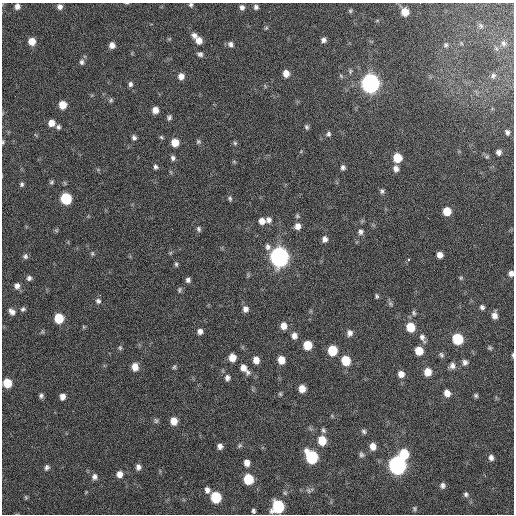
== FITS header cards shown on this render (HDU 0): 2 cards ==
NAXIS1  =                  512 / Axis length
NAXIS2  =                  512 / Axis length

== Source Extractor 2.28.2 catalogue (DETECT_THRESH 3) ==
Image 512 x 512 px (HDU 0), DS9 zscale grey, 1 PNG px = 1 image px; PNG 516 x 516 px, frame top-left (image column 1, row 512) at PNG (2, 3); no overlay
Background 27.6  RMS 4.6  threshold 13.7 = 3 sigma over >= 5 px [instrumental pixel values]
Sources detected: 149; all 149 listed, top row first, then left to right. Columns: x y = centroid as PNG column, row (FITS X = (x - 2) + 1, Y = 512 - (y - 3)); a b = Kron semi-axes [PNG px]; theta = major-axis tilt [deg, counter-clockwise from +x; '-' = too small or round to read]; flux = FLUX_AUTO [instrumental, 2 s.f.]
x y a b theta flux
127 3 5 2 - 250
191 5 5 5 - 570
17 6 6 5 - 1400
60 7 7 6 - 1200
242 7 7 6 - 1000
256 7 5 5 - 850
350 11 5 5 - 430
405 12 7 6 - 4200
481 26 7 6 - 590
266 28 6 4 44 370
194 35 8 6 -46 1400
169 39 6 4 18 320
199 40 7 6 - 2500
324 40 5 5 - 1100
32 41 6 6 - 3600
503 43 8 6 -46 810
231 44 8 6 -48 1100
112 45 6 6 - 1600
446 45 7 6 - 690
200 54 7 5 -27 840
82 62 7 6 - 890
350 71 7 5 71 550
286 73 7 6 - 2600
493 75 7 6 - 660
181 76 7 6 - 1900
370 83 8 8 - 180000
130 84 7 6 - 850
111 100 6 6 - 530
62 105 6 6 - 4500
155 110 6 6 - 2100
169 117 6 5 - 720
51 123 7 6 - 2500
58 127 6 5 - 740
307 127 6 5 - 620
507 132 5 4 - 680
328 134 7 6 - 760
161 137 6 4 -37 440
134 138 6 5 - 800
198 141 6 6 - 580
3 142 6 4 81 400
175 143 7 6 - 4300
235 143 5 5 - 500
499 152 5 5 - 1100
173 158 7 6 - 870
397 158 7 7 - 6800
234 162 6 4 -19 330
155 167 6 5 - 700
343 167 6 5 - 810
396 169 8 7 - 1400
51 182 6 5 - 540
22 184 6 5 - 650
382 191 7 5 -73 710
66 198 7 7 - 18000
230 199 7 5 -80 580
447 211 7 6 - 5400
297 216 6 6 - 500
269 220 8 7 - 1200
262 221 8 7 - 2000
297 226 7 7 - 1900
199 229 7 6 - 670
56 230 6 4 -19 400
360 232 7 7 - 960
325 239 6 6 - 1300
268 247 9 7 -83 1200
92 253 6 5 - 460
440 255 6 5 - 1800
25 256 7 6 - 790
279 257 8 8 - 200000
409 260 3 3 - 810
176 264 7 4 -80 540
511 273 6 5 - 1200
29 278 6 6 - 890
461 278 5 4 - 370
188 280 6 5 - 880
17 286 7 7 - 1400
179 290 7 5 79 580
100 295 2 2 - 190
376 296 5 4 - 480
98 301 7 6 - 840
390 304 7 6 - 610
482 307 6 5 - 760
23 309 6 5 - 690
245 309 8 7 - 1400
12 312 9 7 -46 1400
414 313 8 5 -69 630
495 315 7 6 - 1700
59 318 7 6 - 9600
283 326 7 7 - 2400
84 327 6 3 -71 320
411 327 8 7 - 6600
200 331 6 6 - 1300
350 333 8 7 - 1300
294 336 7 6 - 1600
422 338 13 7 -64 1500
458 339 7 7 - 15000
307 345 7 6 - 6500
120 348 6 5 - 550
490 348 6 5 - 480
332 350 7 6 - 9800
419 351 7 7 - 4800
441 355 8 6 -66 690
513 355 6 3 86 390
232 358 7 6 - 3600
256 360 6 6 - 2400
281 360 7 6 - 3700
346 361 8 7 - 7800
465 362 8 7 - 1100
452 366 8 7 - 1400
135 367 7 6 - 2800
174 367 6 5 - 490
244 369 14 7 -49 2800
428 372 7 7 - 4000
401 374 7 7 - 2100
227 378 7 6 - 1100
7 383 7 6 - 6800
302 389 6 6 - 3100
447 393 7 6 - 2300
280 394 6 5 - 440
41 396 6 5 - 770
476 396 5 5 - 560
62 397 6 5 - 1700
156 421 7 5 -75 600
174 421 7 6 - 3200
323 430 7 5 -64 660
364 431 7 6 - 700
322 440 8 7 - 7100
220 446 5 5 - 1300
240 446 7 5 35 530
373 446 7 6 - 2500
361 454 8 6 -47 780
404 454 8 7 - 9200
311 457 9 7 -60 28000
491 458 7 6 - 1100
247 463 6 5 - 1900
397 465 8 8 - 140000
47 467 7 6 - 800
138 467 7 5 -89 1200
119 474 7 7 - 2000
94 477 7 6 - 1200
248 479 7 6 - 12000
443 485 7 7 - 960
207 490 8 7 - 1300
309 491 8 6 -70 730
466 494 7 6 - 700
26 497 6 5 - 360
216 497 8 7 - 15000
278 507 8 7 - 25000
414 508 7 5 -58 530
253 511 5 4 - 620
At the frame edge (FLAGS 8, measured only in part): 6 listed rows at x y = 127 3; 191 5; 17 6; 3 142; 511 273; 513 355